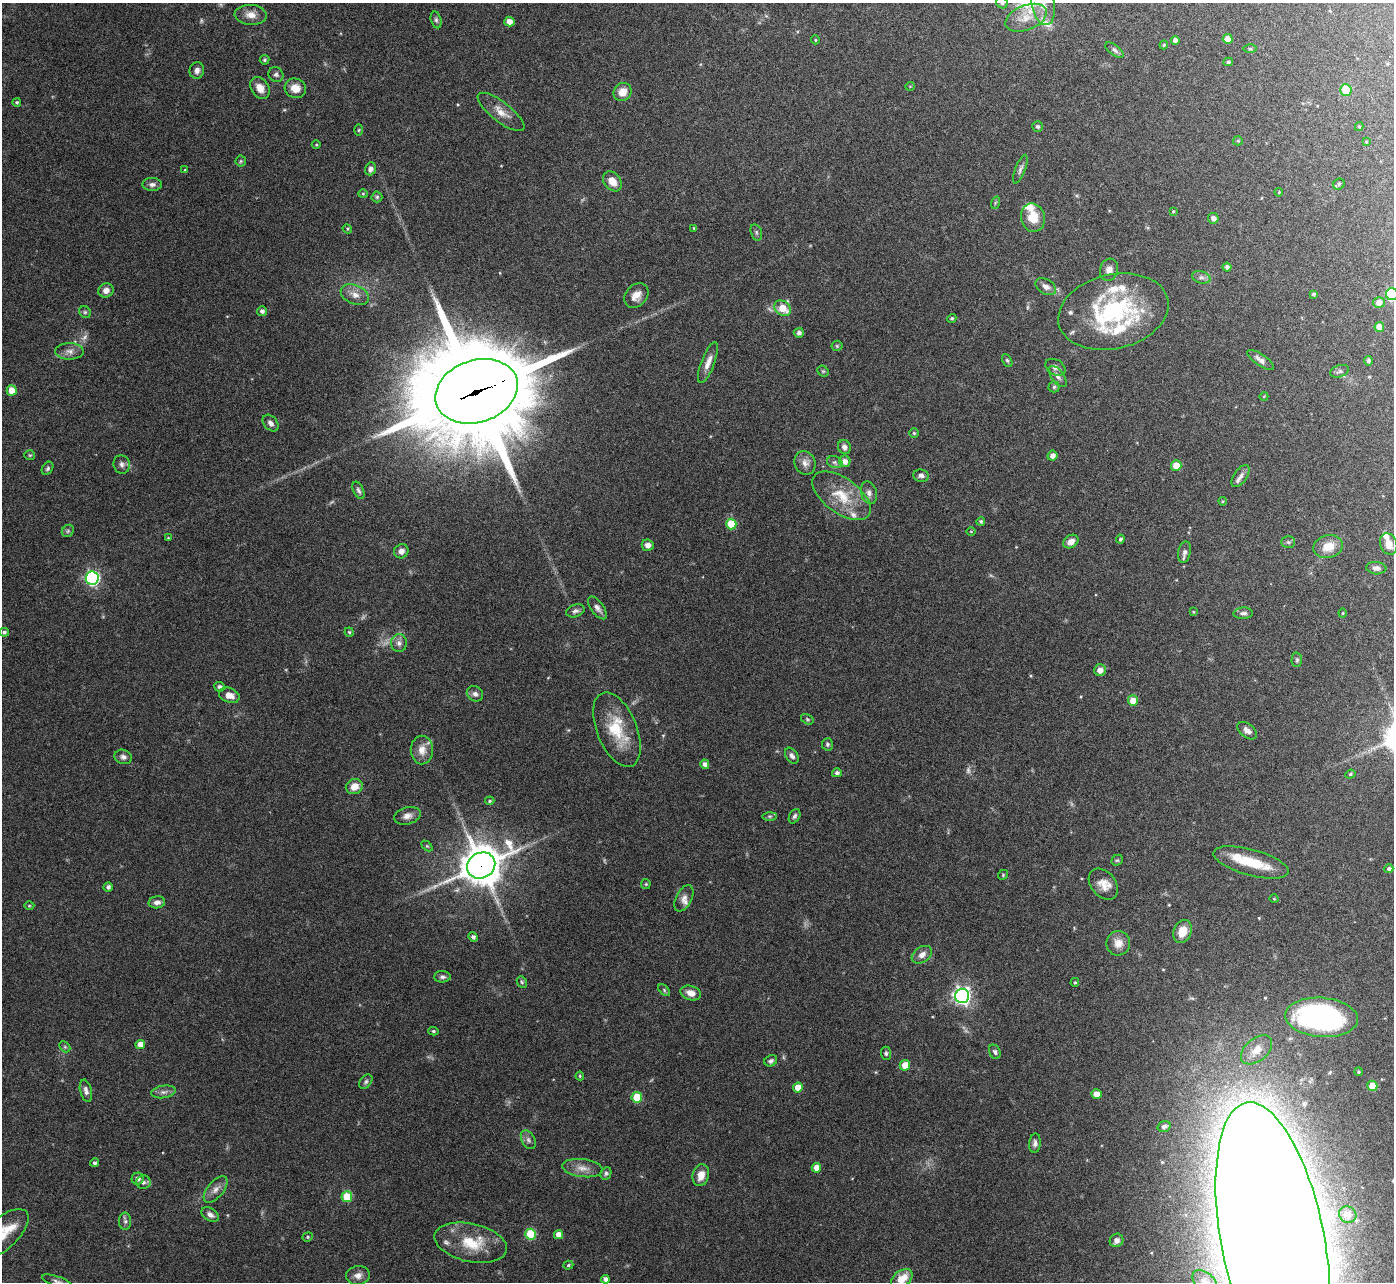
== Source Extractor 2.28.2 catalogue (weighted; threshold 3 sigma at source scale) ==
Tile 10 of 4 x 4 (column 2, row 3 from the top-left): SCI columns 1437-2828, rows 1472-2751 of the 5657 x 5637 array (HDU 1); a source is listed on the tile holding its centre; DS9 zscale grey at full resolution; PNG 1396 x 1284 px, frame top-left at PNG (2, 3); each listed source drawn as its Kron ellipse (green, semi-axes under 4 px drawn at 4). Shown black and unused: <1% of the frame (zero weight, under 4 of 7 exposures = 4% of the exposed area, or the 3 px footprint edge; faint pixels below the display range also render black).
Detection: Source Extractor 2.28.2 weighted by HDU 2 'WHT'; one run over the whole footprint, this tile lists its part. Background 0.0744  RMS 0.0036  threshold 0.0149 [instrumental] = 3 sigma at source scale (4.09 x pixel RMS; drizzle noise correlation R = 1.36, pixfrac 0.8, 0.05/0.05 arcsec/px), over >= 5 px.
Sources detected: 229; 7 too faint to see at this stretch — neither listed nor drawn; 15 inside a brighter listed object's ellipse — not listed separately; the other 207 listed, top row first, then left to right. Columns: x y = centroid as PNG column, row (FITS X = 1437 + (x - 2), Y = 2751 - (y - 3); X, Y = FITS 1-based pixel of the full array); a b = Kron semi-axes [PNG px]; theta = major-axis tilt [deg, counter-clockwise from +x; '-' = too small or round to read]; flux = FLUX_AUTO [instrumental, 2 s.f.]
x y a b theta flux
1002 3 6 5 - 0.76
1043 5 20 11 -79 5.3
251 15 16 10 -5 2.9
1026 18 22 12 21 5.7
436 20 8 5 -75 0.79
509 22 5 5 - 2.2
1228 39 5 5 - 3
815 40 4 4 - 0.38
1175 40 4 4 - 2
1164 45 4 4 - 0.35
1250 49 6 4 0 0.46
1114 50 11 5 -38 0.93
264 60 5 5 - 0.56
1228 62 5 4 - 0.54
197 70 8 7 - 1.5
276 74 8 7 - 0.85
910 86 5 3 - 0.24
260 88 11 8 -56 3.3
295 88 11 9 -14 3.7
1346 90 6 5 - 8.8
622 92 9 8 - 3.4
17 102 4 4 - 0.48
501 112 28 10 -38 4
1359 126 4 4 - 0.31
1037 127 5 5 - 0.72
359 130 5 3 - 0.36
1238 141 5 4 - 0.41
1366 142 4 3 - 0.29
316 145 4 3 - 0.29
241 161 5 5 - 0.42
370 169 7 5 69 1.2
1020 169 15 5 69 1.1
185 170 4 4 - 0.3
612 181 11 8 -49 3.5
152 184 9 6 -1 1.3
1339 184 6 5 - 0.64
1279 192 4 3 - 0.29
363 194 4 4 - 0.35
377 197 5 5 - 0.53
995 203 6 4 72 0.47
1173 211 4 4 - 0.38
1033 218 14 12 -77 5.9
1213 218 5 5 - 1.4
694 228 4 4 - 0.3
347 229 5 4 - 0.39
756 232 8 5 -73 0.69
1227 267 4 4 - 1.1
1109 270 11 9 74 2.3
1201 277 9 6 -17 1.1
1046 287 11 7 -30 1.5
106 290 8 7 - 1.8
1314 294 4 3 - 0.58
1392 294 6 6 - 32
355 295 15 9 -23 3
636 296 13 10 48 2.8
1379 302 6 5 - 2.5
783 308 9 7 -34 5.6
262 311 5 5 - 1.1
85 312 6 5 - 0.58
1113 312 56 37 13 43
952 318 5 4 - 0.54
1379 327 5 5 - 2.9
799 333 5 5 - 1.1
837 346 5 5 - 0.41
69 351 14 8 -1 2.1
1007 360 7 4 -62 0.55
1260 360 15 6 -35 1.6
1368 361 5 4 - 0.87
708 363 22 6 69 2.8
1055 367 11 7 -30 1.4
823 371 6 5 - 0.44
1340 371 10 6 20 0.81
1058 377 12 6 -52 1.4
1054 387 5 5 - 0.52
12 390 5 5 - 5.8
477 391 42 31 19 7900
1264 396 4 3 - 0.22
270 423 9 6 -49 1.4
914 433 5 4 - 0.52
844 447 7 6 - 1.1
30 455 5 5 - 0.42
1052 456 5 5 - 1.6
845 461 6 5 - 2
835 462 8 6 -19 0.87
805 463 12 10 -66 2.1
122 464 9 8 - 1.4
1176 465 5 5 - 4.2
48 468 7 5 58 0.64
921 476 8 6 -9 1.2
1241 476 13 6 55 1.3
358 490 9 5 -65 0.93
869 493 11 7 -74 1.6
841 496 34 17 -36 10
1223 501 4 4 - 0.35
981 521 4 4 - 0.59
731 524 5 5 - 9.6
68 531 7 5 47 0.62
971 532 5 3 - 0.26
168 538 4 4 - 0.28
1120 539 4 4 - 0.74
1071 542 8 6 33 2.2
1288 542 7 5 -2 0.66
1389 544 11 8 -69 3
648 545 6 5 - 1.7
1328 547 15 11 14 5.1
401 551 7 7 - 1.7
1184 552 11 6 79 1.3
1376 568 10 6 -5 1.4
92 578 6 6 - 64
597 608 13 6 -53 1.5
575 611 9 6 18 1
1194 612 4 3 - 0.3
1243 613 10 5 2 1.1
1343 613 4 4 - 0.35
4 632 5 4 - 0.67
349 632 5 4 - 0.43
399 643 9 8 - 1.4
1297 660 7 5 89 0.58
1100 670 6 6 - 2.2
219 687 5 4 - 0.96
475 694 8 7 - 1.2
229 695 10 7 -19 2.5
1133 701 5 5 - 4.4
807 719 7 4 -31 0.5
617 730 39 20 -68 13
1247 731 11 6 -38 1.5
827 744 6 5 - 0.67
422 750 14 11 -90 3.5
792 756 9 6 -58 1.1
123 757 9 7 -20 1.1
705 764 5 4 - 1.4
837 773 5 4 - 0.88
1350 774 5 4 - 0.48
354 787 8 7 - 3.3
490 801 5 4 - 0.44
407 816 13 8 16 2
770 816 7 4 0 0.49
795 816 8 5 62 0.82
427 846 6 4 -44 0.4
1117 860 6 5 - 0.45
1251 862 39 13 -15 11
481 865 14 12 31 890
1389 869 4 4 - 0.78
1003 875 5 4 - 0.39
646 884 5 5 - 0.37
1103 884 17 12 -50 3.8
108 887 5 4 - 0.96
684 898 14 8 64 1.8
1274 899 4 3 - 0.25
157 902 8 6 5 1.5
29 906 5 3 - 0.32
1182 932 12 8 66 4.5
473 937 5 4 - 0.97
1118 943 12 12 - 3.1
922 955 11 7 34 2.1
442 977 8 5 1 0.96
522 982 6 5 - 0.51
1075 982 4 4 - 0.45
664 990 7 4 -47 0.52
691 993 10 7 -18 2.6
962 996 7 7 - 120
1321 1017 36 19 -5 85
433 1031 5 4 - 0.53
140 1044 5 4 - 3.3
65 1047 6 4 -45 0.5
1257 1050 18 11 40 3.8
995 1052 7 5 -63 0.71
886 1053 6 5 - 0.63
771 1061 7 5 29 0.92
905 1065 5 5 - 4.1
1358 1072 4 4 - 0.44
580 1076 4 4 - 0.36
366 1082 8 5 51 0.71
1372 1086 5 5 - 6.2
798 1088 5 5 - 4.4
86 1091 11 5 -76 1.3
164 1092 12 6 9 1.4
1097 1094 5 4 - 3.1
637 1097 5 5 - 11
1164 1126 7 5 16 0.73
528 1140 10 6 -60 1.1
1035 1143 9 5 83 1.1
94 1163 4 4 - 0.72
582 1168 20 9 -7 3.1
816 1168 5 4 - 2.9
606 1173 6 5 - 0.65
701 1175 11 8 75 3.5
138 1179 6 6 - 1.3
143 1182 7 7 - 0.92
216 1189 16 8 51 2.3
347 1197 5 5 - 8.7
210 1215 9 6 -32 1.6
1348 1215 9 8 - 1.3
125 1221 9 6 -89 0.91
2 1234 33 15 42 9.1
530 1234 5 5 - 15
558 1235 4 4 - 2.8
308 1237 5 4 - 0.47
1116 1240 7 6 - 1.6
1273 1241 141 51 -79 3900
471 1243 37 19 -13 12
568 1265 5 4 - 0.51
358 1275 12 9 8 2
605 1279 4 4 - 1.4
902 1279 12 8 38 5
57 1282 16 5 -19 1.3
1205 1282 14 9 -39 2.8
Overlapping masked pixels (flux is a lower limit): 2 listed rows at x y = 477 391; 481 865
Isophote crosses this tile's border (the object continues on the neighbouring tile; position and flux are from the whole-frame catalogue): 8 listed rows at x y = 1002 3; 1043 5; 1392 294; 2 1234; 1273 1241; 902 1279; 57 1282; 1205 1282